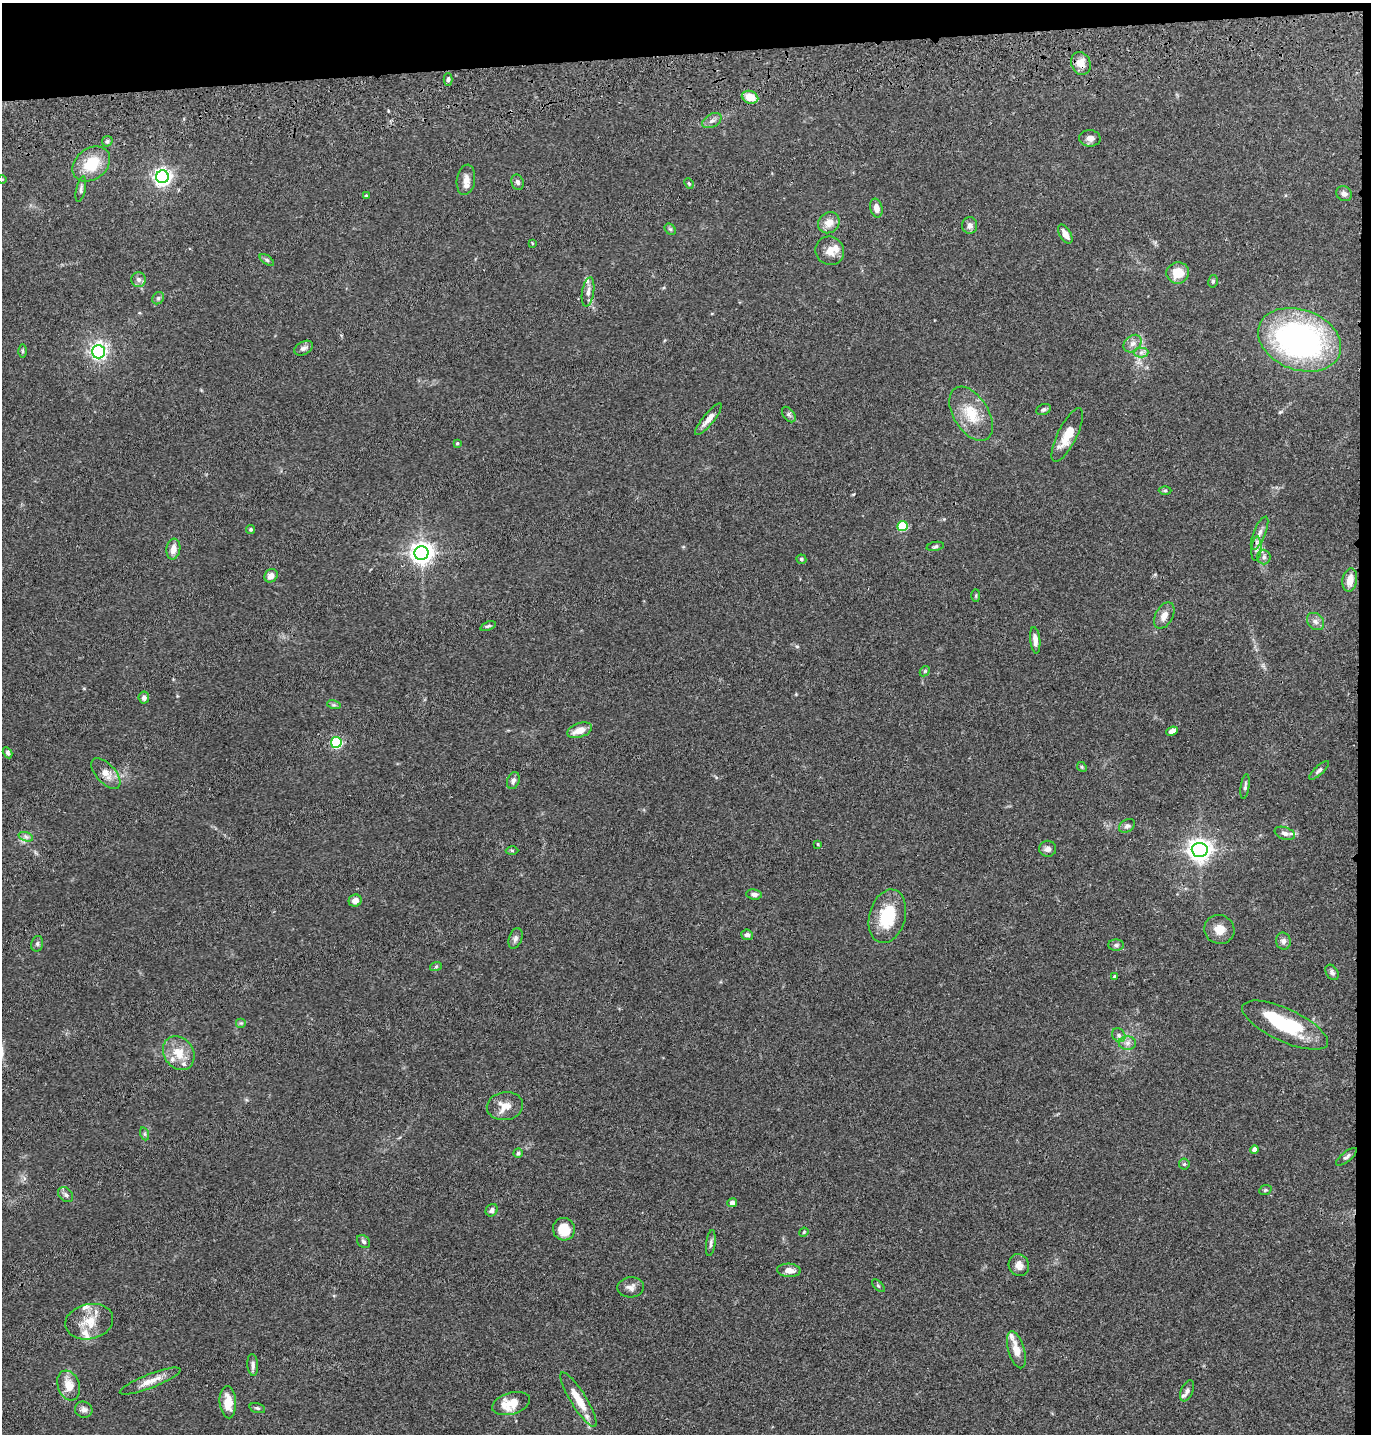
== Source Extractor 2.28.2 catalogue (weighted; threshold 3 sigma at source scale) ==
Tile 3 of 3 x 3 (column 3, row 1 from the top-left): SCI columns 2859-4227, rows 2980-4411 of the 4349 x 4527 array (HDU 1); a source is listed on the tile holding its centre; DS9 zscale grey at full resolution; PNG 1373 x 1436 px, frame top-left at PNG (2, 3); each listed source drawn as its Kron ellipse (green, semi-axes under 4 px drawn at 4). Shown black and unused: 5% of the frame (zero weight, under 3 of 4 exposures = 6% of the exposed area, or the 3 px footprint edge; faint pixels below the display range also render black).
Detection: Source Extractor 2.28.2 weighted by HDU 2 'WHT'; one run over the whole footprint, this tile lists its part. Background 0.0829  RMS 0.0061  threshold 0.0276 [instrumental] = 3 sigma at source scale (4.5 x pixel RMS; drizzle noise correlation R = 1.50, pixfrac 1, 0.05/0.05 arcsec/px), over >= 5 px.
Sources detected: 133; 1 inside a brighter object's white glare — neither listed nor drawn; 10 inside a brighter listed object's ellipse — not listed separately; the other 122 listed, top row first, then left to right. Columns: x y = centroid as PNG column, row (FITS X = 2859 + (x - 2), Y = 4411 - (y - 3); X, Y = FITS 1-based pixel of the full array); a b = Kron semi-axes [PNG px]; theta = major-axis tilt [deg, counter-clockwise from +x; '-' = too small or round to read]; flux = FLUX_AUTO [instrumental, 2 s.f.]
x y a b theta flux
1081 63 12 9 -67 6.4
448 79 6 4 -89 1.4
750 97 8 6 -21 10
712 121 10 6 29 2.6
1090 138 11 8 -1 3.3
107 141 6 5 - 1
91 164 20 15 37 18
162 177 6 6 - 250
2 179 4 3 - 0.49
466 180 15 9 80 4.1
518 182 8 6 -70 1.6
689 183 5 4 - 0.64
81 189 13 4 78 1.7
1344 194 8 7 - 2.2
366 196 4 4 - 0.72
876 208 9 6 -77 4.6
829 223 11 10 - 5.9
970 226 8 7 - 3
670 229 6 5 - 1
1065 234 10 5 -58 4.9
532 243 4 2 - 0.45
830 251 15 14 - 6.3
267 260 8 4 -36 1.2
1178 273 11 10 - 10
139 280 7 7 - 2.1
1213 281 6 5 - 0.99
588 292 15 6 81 3.4
158 298 6 5 - 1.2
1300 340 43 30 -20 160
1133 344 10 7 43 3
304 348 10 6 30 2.1
22 351 6 4 -90 0.82
98 352 7 6 - 130
1141 352 7 5 1 1.7
1043 409 7 5 24 1.4
789 414 9 5 -53 1.4
971 414 30 17 -58 18
708 419 20 5 51 4.4
1067 435 29 9 64 12
457 443 4 3 - 0.64
1165 491 6 4 1 0.87
902 526 5 5 - 30
251 529 4 4 - 0.92
1260 533 17 6 67 3.6
935 546 9 4 11 1.1
173 549 10 7 81 4.6
1256 549 12 5 86 2.7
421 553 7 7 - 440
1264 557 7 6 - 2
801 559 5 4 - 1
271 576 7 6 - 3.7
1350 580 12 7 80 6.1
976 596 6 3 -90 0.66
1164 616 14 8 61 4.1
1315 622 9 7 -46 2.7
488 626 8 3 20 0.99
1035 640 13 5 -84 3.9
925 671 6 4 45 0.86
144 698 6 5 - 2.2
334 705 7 4 -17 1.1
580 730 13 7 19 7.2
1172 731 6 4 23 2.7
336 742 5 5 - 68
8 753 6 4 -60 1.2
1082 767 5 4 - 0.72
1319 770 13 4 42 1.6
106 773 19 9 -48 6
513 780 9 6 72 1.9
1245 786 12 4 81 1.4
1127 826 9 6 34 1.6
1285 833 10 6 -19 2.3
26 837 7 4 -19 1.5
818 844 3 3 - 0.59
1048 849 8 8 - 2.4
512 850 6 4 -2 0.74
1200 850 8 7 - 500
754 894 7 5 -7 2.1
355 901 6 6 - 3.7
887 916 27 18 74 25
1219 929 15 14 - 6.7
747 935 6 5 - 2
515 938 11 6 70 2
1283 941 8 7 - 2.2
37 944 8 6 76 1.3
1116 945 8 5 0 1.3
436 966 6 4 20 0.86
1332 972 8 5 -57 1.7
1114 976 4 3 - 0.74
241 1023 5 5 - 0.88
1285 1025 46 16 -25 39
1119 1035 7 6 - 1.8
1127 1043 8 7 - 2.6
179 1053 18 14 -55 11
505 1106 18 14 9 7.9
145 1134 7 4 -71 0.94
1254 1149 4 4 - 3.4
518 1153 4 4 - 0.86
1346 1157 12 5 39 1.7
1184 1164 5 5 - 0.95
1265 1190 6 4 21 0.93
66 1195 8 6 -45 2
732 1203 5 4 - 2.5
492 1210 6 5 - 2.3
564 1229 11 11 - 12
804 1232 5 3 - 0.65
364 1242 7 5 -46 1.4
711 1243 13 4 83 1.8
1019 1265 11 10 - 4.5
789 1270 12 6 -3 4.7
878 1286 8 3 -45 0.7
631 1287 13 10 4 3.4
89 1322 24 17 13 14
1016 1350 19 8 -74 7.9
253 1365 11 5 -86 2
150 1381 32 7 21 7.3
69 1385 15 11 -70 8.1
1187 1391 11 6 67 2.4
579 1400 31 8 -58 12
228 1402 16 8 -86 9.4
511 1403 19 10 16 13
257 1408 8 5 -16 1.2
84 1410 9 8 - 2.6
Overlapping masked pixels (flux is a lower limit): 1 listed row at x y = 1081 63
Isophote crosses this tile's border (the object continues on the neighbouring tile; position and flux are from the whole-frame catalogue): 1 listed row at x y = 2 179